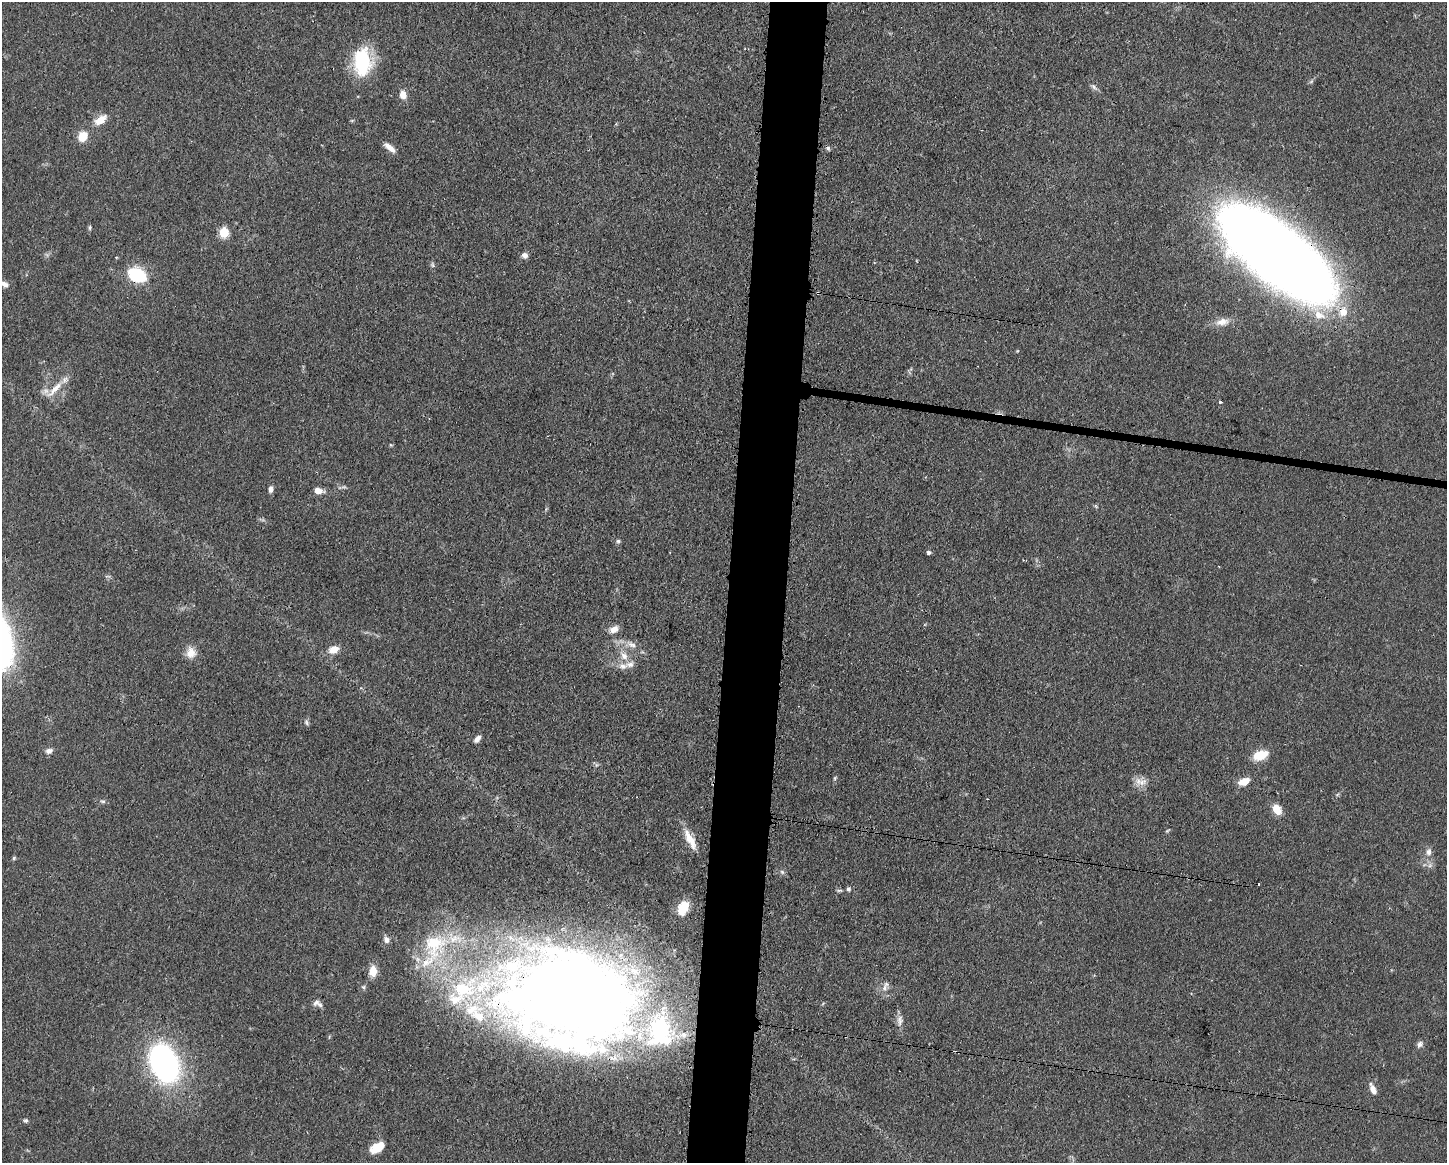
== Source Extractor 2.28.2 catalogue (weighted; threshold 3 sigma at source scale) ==
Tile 8 of 3 x 4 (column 2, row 3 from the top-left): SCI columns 1563-3007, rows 1164-2324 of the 4683 x 4649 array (HDU 1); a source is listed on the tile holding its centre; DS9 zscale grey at full resolution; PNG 1449 x 1165 px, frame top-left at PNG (2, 2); no overlay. Shown black and unused: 4% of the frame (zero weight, under 3 of 4 exposures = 1% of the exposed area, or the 3 px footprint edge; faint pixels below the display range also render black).
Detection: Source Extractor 2.28.2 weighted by HDU 2 'WHT'; one run over the whole footprint, this tile lists its part. Background 0.0591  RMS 0.0043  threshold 0.0194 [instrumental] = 3 sigma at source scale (4.5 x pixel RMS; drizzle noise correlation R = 1.50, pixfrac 1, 0.05/0.05 arcsec/px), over >= 5 px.
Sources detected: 77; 1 inside a brighter object's white glare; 1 cosmic-ray / hot-pixel residue — not listed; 11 inside a brighter listed object's ellipse — not listed separately; the other 64 listed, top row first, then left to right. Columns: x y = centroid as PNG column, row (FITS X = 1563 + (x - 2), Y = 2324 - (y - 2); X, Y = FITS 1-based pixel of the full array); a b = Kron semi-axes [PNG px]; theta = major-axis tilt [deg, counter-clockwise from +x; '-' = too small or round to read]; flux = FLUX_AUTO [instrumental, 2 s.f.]
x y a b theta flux
362 62 24 15 90 35
1093 87 10 4 -46 1.2
403 95 9 7 -66 3.6
100 120 16 9 35 5.4
352 120 5 3 - 0.47
82 136 11 9 61 7
390 147 14 6 -39 3.5
828 148 6 5 - 0.89
90 227 7 4 84 0.7
224 232 5 5 - 26
1277 254 86 33 -38 1100
525 255 8 6 -17 1.7
432 265 8 4 -81 0.82
137 275 11 8 -26 40
4 284 10 6 -28 2
818 293 3 2 - 0.4
1343 312 12 10 68 5.6
1319 315 17 11 -21 6.7
1222 322 19 10 10 4.4
54 389 31 8 46 6.3
1220 402 3 3 - 1.5
391 445 5 3 - 0.43
270 489 8 5 85 1.7
318 491 10 6 -13 3.3
1096 506 7 3 -53 0.53
618 541 6 5 - 0.78
929 552 5 4 - 1.1
614 629 11 7 28 3.3
632 645 14 7 -26 3.1
333 649 13 9 20 4.2
191 653 15 12 -88 4.6
624 656 11 10 - 3.7
623 666 11 8 0 2.8
306 722 7 5 -73 0.91
477 739 9 5 49 1.8
49 751 9 7 14 1.9
1260 755 14 8 18 10
835 778 6 4 72 0.57
1244 781 13 8 19 4.8
1142 782 13 8 20 3.3
1277 809 13 9 -55 4.9
1168 831 8 3 38 0.53
690 839 29 9 -62 6.6
1429 852 10 7 80 2
14 858 5 4 - 0.59
1430 865 7 4 72 0.99
848 889 5 5 - 0.89
839 890 7 4 18 0.67
683 908 14 9 65 11
386 940 10 7 -70 1.8
434 944 43 38 63 40
373 971 11 8 88 6.1
885 986 16 6 67 2.1
363 987 6 5 - 0.71
575 996 116 76 -11 650
455 999 26 16 -2 13
316 1002 10 6 44 1.4
900 1021 16 7 87 2.5
683 1035 13 10 9 4.6
1420 1044 8 7 - 1.5
164 1063 32 21 -66 120
1373 1089 13 6 -66 3.1
26 1120 5 5 - 0.84
377 1147 16 9 31 7.9
Overlapping masked pixels (flux is a lower limit): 5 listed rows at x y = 1277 254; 137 275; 818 293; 1343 312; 575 996